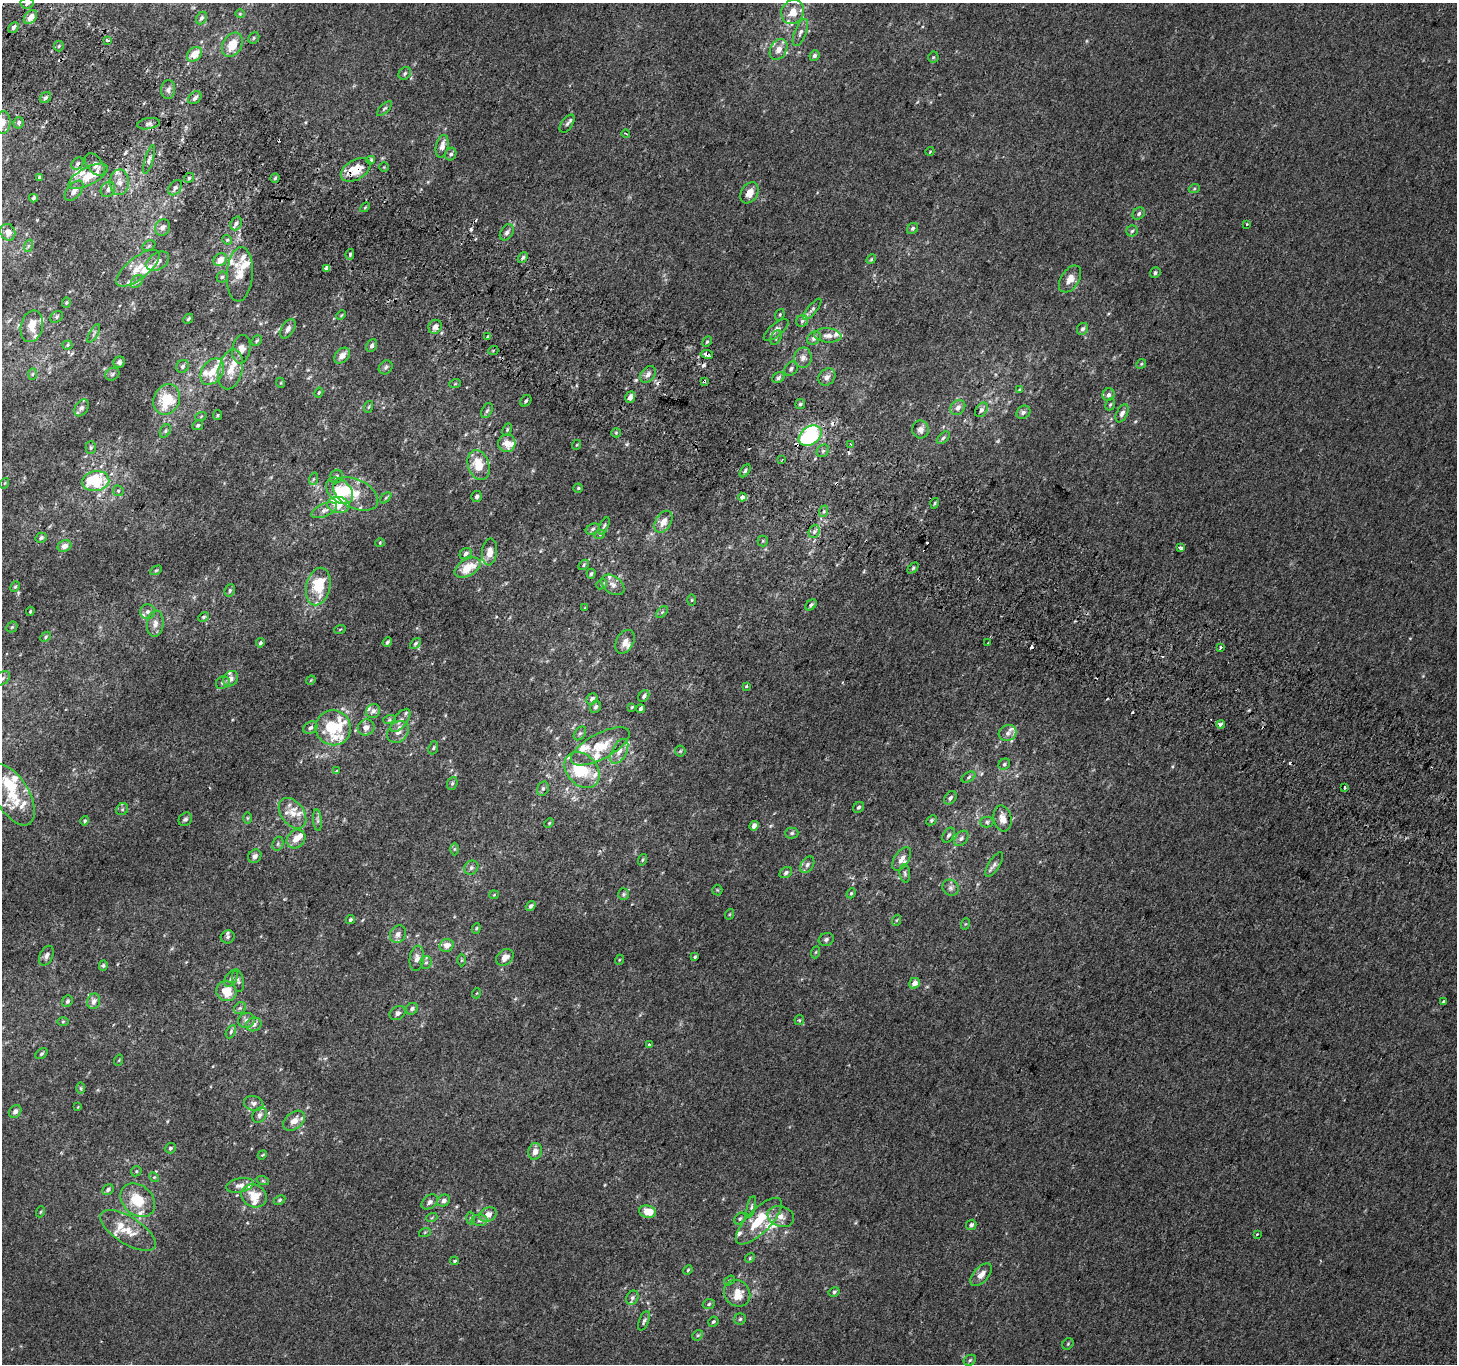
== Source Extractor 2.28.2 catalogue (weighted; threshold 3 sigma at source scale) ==
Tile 11 of 4 x 4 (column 3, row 3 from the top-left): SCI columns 2938-4392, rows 1662-3023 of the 5868 x 5981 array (HDU 1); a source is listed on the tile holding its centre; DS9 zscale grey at full resolution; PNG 1459 x 1366 px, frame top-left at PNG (2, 3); each listed source drawn as its Kron ellipse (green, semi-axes under 4 px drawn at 4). Shown black and unused: <1% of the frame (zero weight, under 2 of 3 exposures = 2% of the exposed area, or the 3 px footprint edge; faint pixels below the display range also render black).
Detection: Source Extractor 2.28.2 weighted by HDU 2 'WHT'; one run over the whole footprint, this tile lists its part. Background 0.00199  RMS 0.0054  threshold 0.0244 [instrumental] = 3 sigma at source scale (4.5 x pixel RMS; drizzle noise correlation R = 1.50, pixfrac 1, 0.0396/0.0396 arcsec/px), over >= 5 px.
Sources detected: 419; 4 inside a brighter object's white glare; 14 cosmic-ray / hot-pixel residue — neither listed nor drawn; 55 inside a brighter listed object's ellipse — not listed separately; the other 346 listed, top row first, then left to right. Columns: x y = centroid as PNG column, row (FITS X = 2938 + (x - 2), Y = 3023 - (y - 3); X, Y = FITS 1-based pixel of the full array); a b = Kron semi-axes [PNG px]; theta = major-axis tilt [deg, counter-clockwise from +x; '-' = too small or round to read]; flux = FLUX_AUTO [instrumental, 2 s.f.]
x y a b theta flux
27 3 7 5 6 1.3
793 12 12 11 - 6.9
240 14 5 4 - 0.53
30 17 8 5 48 4.4
201 18 7 5 62 1.5
14 27 6 4 47 1.4
800 32 14 6 68 2.3
254 38 6 5 - 0.93
107 40 3 3 - 3.8
232 45 13 9 59 9.5
59 46 5 4 - 0.61
778 49 11 8 60 4.4
194 54 8 6 41 7.4
814 55 5 5 - 1.5
933 57 5 5 - 0.72
405 73 7 5 48 1.1
168 90 9 7 84 2
46 98 6 5 - 1.4
195 98 7 5 44 1.9
384 108 10 4 44 1
3 123 11 7 84 3.8
19 123 6 5 - 1.6
149 124 11 5 10 1.7
567 124 10 5 55 1.5
626 134 4 2 - 0.71
442 146 11 6 77 3.7
930 151 4 3 - 0.38
451 154 6 5 - 1.4
149 160 15 4 74 1.8
371 160 4 4 - 1.9
78 163 7 5 46 1.4
95 165 13 7 -53 3.8
384 167 5 5 - 0.57
356 170 16 9 31 12
88 176 22 9 27 10
39 177 3 3 - 0.64
189 178 5 4 - 0.85
275 178 4 4 - 0.8
119 182 13 9 89 4.2
175 188 8 6 51 1.7
108 189 8 7 - 2.1
1194 189 6 3 19 0.66
74 191 12 7 49 2.7
749 193 11 8 59 4.8
33 198 4 3 - 0.98
365 207 6 3 45 0.57
1139 213 7 5 45 1.4
236 223 7 5 70 1.6
1247 224 3 3 - 0.55
163 227 8 7 - 2.5
913 228 6 5 - 1.1
1132 231 6 5 - 1.1
8 232 8 7 - 3.4
507 232 9 6 56 1.8
227 240 5 4 - 0.65
28 246 6 4 71 0.74
149 246 7 5 31 0.92
350 254 5 4 - 0.93
523 258 6 4 52 1.2
871 259 5 4 - 0.64
220 260 7 6 - 5.5
158 261 12 8 33 3.6
138 268 26 10 38 8.6
327 268 4 3 - 16
1155 273 5 5 - 0.96
240 274 27 13 86 7.8
222 277 5 5 - 0.91
1070 279 15 9 56 4.8
137 282 7 5 48 1.2
66 302 5 4 - 0.64
812 309 13 4 51 1.5
341 315 5 3 - 0.49
780 315 6 4 70 0.71
56 317 7 5 38 0.88
188 319 5 4 - 1
802 321 6 5 - 1.2
32 326 16 11 76 5.6
435 327 7 6 - 2.8
288 329 11 6 60 2.3
1083 329 6 5 - 1.6
776 330 15 6 40 2.8
94 333 10 3 61 0.87
828 335 14 7 -4 3.3
488 337 4 3 - 1.7
776 338 8 5 64 1.1
814 338 7 6 - 1.9
257 341 6 4 46 0.74
707 342 5 4 - 0.73
67 345 5 4 - 0.68
372 345 7 5 65 1.5
241 349 14 9 80 4.4
493 351 5 3 - 0.53
707 354 6 4 -10 4
342 356 9 6 47 3.6
803 358 10 8 87 3
119 362 6 5 - 1.3
1141 364 5 4 - 0.64
182 366 7 6 - 1.5
386 367 7 6 - 1.3
231 369 20 12 76 8.3
791 369 8 6 52 1.5
212 372 14 10 54 8.1
33 374 6 4 88 0.71
112 374 7 6 - 1.2
648 374 9 6 48 2.6
827 377 9 7 46 2.5
778 378 6 5 - 1.4
704 381 3 3 - 1.9
281 383 5 3 - 0.49
455 384 6 3 19 0.52
1020 390 3 3 - 1.4
319 393 5 3 - 0.63
1108 395 6 6 - 2.2
630 397 6 4 70 2.9
167 399 16 13 64 18
526 401 6 5 - 1.1
800 404 5 5 - 0.88
1110 404 6 4 67 0.76
368 407 6 3 69 0.63
958 407 8 6 44 3
81 408 9 6 57 1.8
981 410 8 5 57 1.8
487 411 8 5 62 1.2
1023 412 7 6 - 1.5
1122 413 10 5 64 2.4
218 415 5 4 - 0.68
201 416 6 3 21 0.56
198 425 5 4 - 1
920 429 9 8 - 2.4
507 430 6 3 64 0.65
165 431 7 5 61 1
616 433 5 4 - 0.76
810 436 12 9 35 49
943 438 7 4 43 1.1
507 443 9 8 - 5.6
851 444 2 2 - 0.57
576 445 5 3 - 0.48
91 447 6 5 - 0.89
823 451 7 5 45 1
782 460 3 2 - 0.51
479 465 15 10 -72 11
745 471 7 3 55 0.82
336 477 7 6 - 1.4
313 479 6 4 70 0.78
96 481 13 10 8 28
5 483 5 3 - 0.47
578 488 4 4 - 0.65
118 491 6 5 - 0.84
340 491 16 11 -44 15
356 494 24 14 -27 9.8
477 496 5 5 - 1.3
742 497 4 3 - 4.9
386 498 7 4 45 0.73
935 503 5 3 - 0.55
338 505 11 8 -5 10
324 510 13 6 23 2.9
824 511 6 4 71 0.98
663 522 12 7 59 5.4
604 526 9 4 64 0.96
593 529 7 5 28 1.1
814 531 7 5 70 1.4
600 534 5 3 - 0.59
41 538 6 5 - 1.3
763 541 5 5 - 0.68
380 543 5 4 - 0.56
64 546 7 5 24 3.1
1181 548 4 3 - 2.7
489 552 13 7 85 5
466 554 6 5 - 1.7
584 565 6 4 46 0.85
467 568 14 8 30 12
913 568 6 4 46 0.75
156 570 6 4 29 0.61
591 574 5 4 - 0.91
602 584 6 4 41 0.8
613 585 13 8 -36 3.1
15 587 5 3 - 0.7
318 587 19 12 77 19
230 590 6 5 - 1.1
692 600 6 4 89 0.55
811 605 6 4 45 1.4
585 608 4 4 - 0.41
30 611 4 3 - 0.62
148 612 7 7 - 1.8
662 612 7 4 45 0.88
203 617 5 3 - 0.73
155 624 13 8 83 3.5
12 627 6 5 - 0.77
340 629 6 3 20 0.54
46 637 6 4 44 0.88
387 642 5 3 - 0.99
625 642 13 8 61 3.8
988 642 3 2 - 0.39
260 643 5 4 - 1.1
415 643 6 4 45 0.86
1221 648 3 3 - 2.2
2 678 8 6 41 1.3
230 679 8 7 - 2.6
311 680 5 3 - 0.45
223 683 7 6 - 1.5
746 686 3 3 - 1.6
644 696 6 5 - 1.6
592 699 6 5 - 2.2
595 707 6 5 - 1.4
632 707 4 2 - 0.58
640 709 4 3 - 1.4
373 711 7 6 - 2.4
389 720 6 4 18 0.68
400 720 14 6 52 2.9
1221 724 4 3 - 3.3
366 727 8 8 - 3.4
310 728 7 5 34 1.6
333 728 18 17 - 37
398 732 12 9 45 3.7
580 733 8 5 52 1.2
1008 733 9 8 - 2.3
600 746 32 12 28 13
433 748 7 4 72 0.9
619 751 14 7 62 3.8
680 751 5 5 - 0.65
1004 764 6 5 - 1
582 770 20 15 -48 15
336 771 3 3 - 1.7
968 777 7 4 31 0.99
452 783 6 5 - 0.9
1345 787 4 2 - 0.69
543 788 7 5 75 1.2
12 795 34 17 -59 19
950 798 7 5 50 1.4
858 807 6 5 - 1.2
122 809 6 5 - 0.99
293 813 17 11 -53 6.9
247 818 6 4 90 0.68
1002 818 13 9 -77 4.1
185 819 7 6 - 1.3
317 820 11 4 -85 1.4
931 820 6 4 43 0.79
85 821 5 4 - 1.1
987 822 6 5 - 1.1
549 823 5 3 - 0.52
754 826 5 4 - 2.7
792 833 6 5 - 0.99
949 835 8 5 56 1.4
961 838 9 6 50 1.7
296 839 10 8 45 4.1
278 844 7 5 70 1.1
454 849 6 4 90 0.75
255 856 7 6 - 2.1
902 859 13 7 56 3.4
642 860 6 4 73 0.68
994 864 14 5 58 2.1
807 865 9 6 59 1.8
471 868 7 6 - 1.5
786 873 7 5 34 1.4
905 873 9 5 -85 1.3
951 888 8 7 - 1.8
717 890 5 5 - 0.62
851 893 5 4 - 0.68
623 894 6 5 - 1
494 895 5 4 - 0.57
531 906 5 4 - 1.5
730 914 5 3 - 0.48
350 920 5 4 - 1
897 920 6 3 70 0.48
965 924 6 3 71 0.53
476 928 5 4 - 0.71
398 934 9 7 60 2.7
228 937 7 6 - 1.4
826 939 8 6 20 1.4
447 945 7 6 - 4
816 952 6 4 70 0.66
46 956 10 6 64 1.8
505 957 10 7 42 4.4
695 957 4 3 - 0.73
417 958 12 7 81 2.9
461 960 6 4 89 0.73
619 960 5 3 - 0.44
426 963 6 5 - 1.1
103 966 5 4 - 0.79
231 978 9 5 56 1.6
238 981 11 5 -79 1.4
914 983 6 5 - 3.3
226 991 10 9 - 10
477 993 5 3 - 0.42
67 1001 6 5 - 1.1
94 1001 8 6 74 2.6
1444 1002 4 3 - 1.7
240 1008 6 5 - 1
412 1009 6 5 - 1.5
397 1013 8 6 31 1.8
799 1020 5 5 - 0.71
246 1021 8 7 - 2.4
63 1022 5 3 - 0.6
254 1024 8 6 23 2.2
231 1032 7 4 64 0.99
649 1045 3 3 - 3
42 1054 6 4 39 0.86
119 1060 6 3 71 0.52
81 1088 6 4 -89 0.75
254 1103 10 7 -17 1.9
78 1107 4 3 - 0.44
15 1111 7 5 53 2
260 1115 8 6 55 1.9
294 1121 12 8 39 5.1
170 1148 5 5 - 0.94
535 1151 8 6 76 3.2
262 1155 5 3 - 0.56
136 1171 5 5 - 0.66
154 1177 5 4 - 0.66
263 1181 6 4 -18 0.79
240 1185 14 7 12 3.3
108 1190 6 5 - 1.6
254 1196 13 11 -28 9.2
138 1200 19 14 -41 15
280 1200 6 4 28 0.79
444 1201 7 5 30 2
430 1202 9 6 41 1.7
751 1207 11 4 78 1.2
40 1212 5 3 - 0.55
647 1212 8 6 -13 8
488 1214 9 6 28 4.3
781 1216 13 10 -20 4.2
432 1217 6 3 22 0.65
470 1218 6 4 88 0.79
740 1219 6 5 - 0.99
479 1220 8 6 2 1.5
759 1221 30 11 46 18
971 1225 5 5 - 1.6
128 1230 32 13 -32 11
425 1232 6 4 19 0.62
1257 1234 3 3 - 0.72
750 1258 5 4 - 0.63
455 1261 4 3 - 0.71
688 1270 5 4 - 0.61
981 1275 14 7 47 4.5
729 1280 6 4 33 0.72
834 1292 6 4 29 0.94
737 1293 14 12 -49 7.5
632 1298 7 5 58 1.4
709 1304 6 5 - 0.85
740 1319 6 5 - 0.96
644 1321 10 5 70 1.4
713 1322 5 4 - 0.87
698 1335 6 4 42 0.77
1068 1344 6 5 - 0.71
970 1360 6 5 - 0.93
Overlapping masked pixels (flux is a lower limit): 3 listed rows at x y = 356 170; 707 354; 704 381
Isophote crosses this tile's border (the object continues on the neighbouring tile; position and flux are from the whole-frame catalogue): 3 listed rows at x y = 27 3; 3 123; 2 678